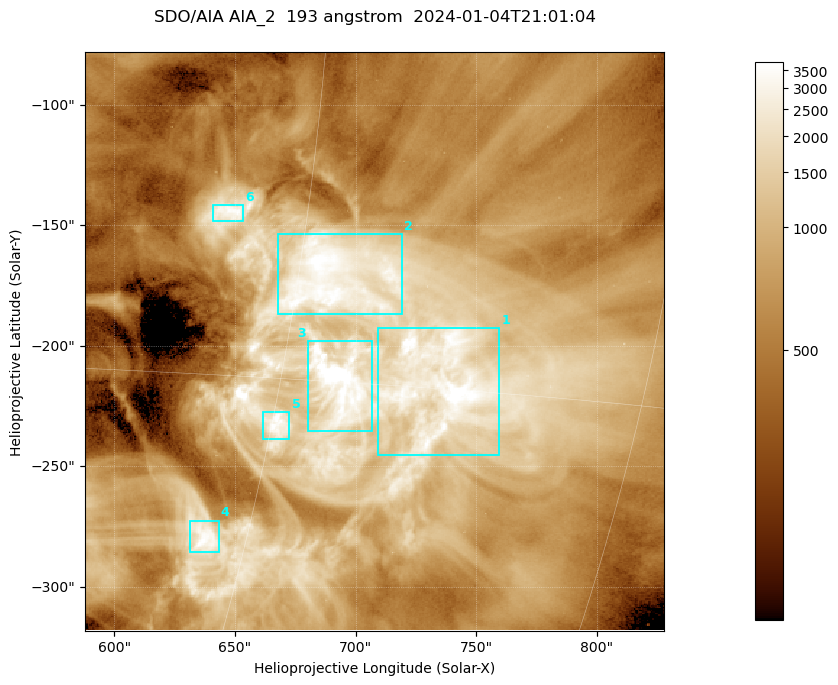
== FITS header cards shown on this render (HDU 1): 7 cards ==
TELESCOP= 'SDO/AIA '           / For AIA: SDO/AIA
INSTRUME= 'AIA_2   '           / For AIA: AIA_ATA1, AIA_ATA2, AIA_ATA3 or AIA_AT
WAVELNTH=                  193 / [angstrom] Wavelength
WAVEUNIT= 'angstrom'           / Wavelength unit: angstrom
DATE-OBS= '2024-01-04T21:01:04.843' / [ISO] Date when observation started; ISO 8
CTYPE1  = 'HPLN-TAN'           / CTYPE1; Typically HPLN
CTYPE2  = 'HPLT-TAN'           / CTYPE2; Typically HPLT

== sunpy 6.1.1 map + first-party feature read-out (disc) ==
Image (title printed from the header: SDO/AIA AIA_2  193 angstrom  2024-01-04T21:01:04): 400 x 400 px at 0.6 arcsec/px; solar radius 976 arcsec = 1627 px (partial field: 1.9% of the solar disc is inside the frame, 100% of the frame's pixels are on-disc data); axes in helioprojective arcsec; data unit not stated in the header (colour bar unlabelled)
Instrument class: DISC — disc imager (sunpy class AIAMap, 193 A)
Bright regions (active regions / flare kernels): reference = the on-disc median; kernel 3 px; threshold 5 sigma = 1745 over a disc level ~650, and >= 1.15x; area >= 160 px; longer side >= 5 px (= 3 arcsec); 6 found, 6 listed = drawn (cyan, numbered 1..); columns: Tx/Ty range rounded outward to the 2 arcsec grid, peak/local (2 s.f.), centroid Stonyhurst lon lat
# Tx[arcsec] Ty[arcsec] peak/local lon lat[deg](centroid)
1 708..760 -246..-192 7 +51 -15
2 668..720 -188..-152 6.8 +46 -13
3 680..708 -236..-198 11 +47 -15
4 630..644 -286..-272 5.8 +44 -19
5 662..674 -240..-226 6.1 +45 -16
6 640..654 -148..-140 5.4 +42 -11